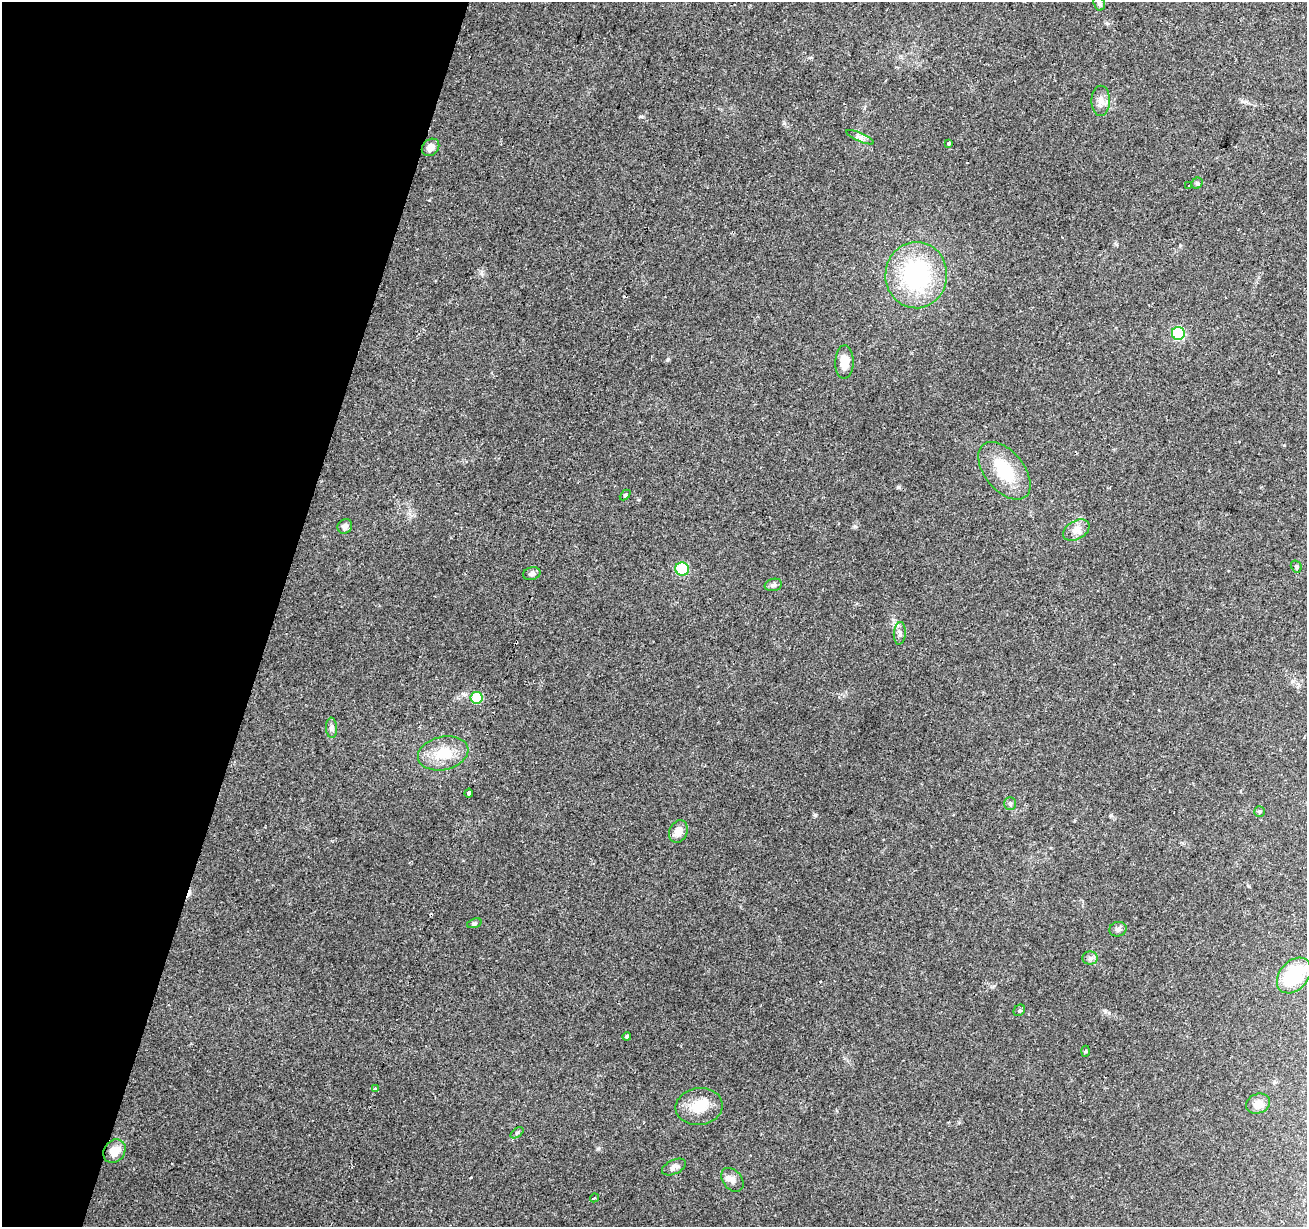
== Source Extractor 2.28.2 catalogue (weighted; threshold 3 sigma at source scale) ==
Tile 9 of 4 x 4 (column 1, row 3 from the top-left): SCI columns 1-1305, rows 1445-2669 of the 5230 x 5405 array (HDU 1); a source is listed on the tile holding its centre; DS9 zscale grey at full resolution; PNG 1309 x 1229 px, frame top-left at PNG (2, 2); each listed source drawn as its Kron ellipse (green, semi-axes under 4 px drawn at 4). Shown black and unused: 21% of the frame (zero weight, under 2 of 3 exposures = <1% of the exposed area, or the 3 px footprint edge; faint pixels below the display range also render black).
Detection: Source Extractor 2.28.2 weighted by HDU 2 'WHT'; one run over the whole footprint, this tile lists its part. Background 0.157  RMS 0.0076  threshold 0.034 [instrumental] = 3 sigma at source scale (4.5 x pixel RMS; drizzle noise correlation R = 1.50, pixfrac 1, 0.0396/0.0396 arcsec/px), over >= 5 px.
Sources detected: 44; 3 cosmic-ray / hot-pixel residue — neither listed nor drawn; the other 41 listed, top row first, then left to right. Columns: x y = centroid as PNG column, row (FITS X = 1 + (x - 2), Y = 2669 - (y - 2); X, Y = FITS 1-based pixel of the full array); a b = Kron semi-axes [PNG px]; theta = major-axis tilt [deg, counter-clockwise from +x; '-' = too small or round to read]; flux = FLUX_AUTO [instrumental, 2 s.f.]
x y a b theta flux
1099 3 7 5 -73 1.6
1101 101 15 9 89 5.5
860 137 15 3 -24 2.5
949 143 3 3 - 2.8
431 147 9 8 - 5
1197 183 6 5 - 1.2
1189 186 3 3 - 1.3
916 275 33 31 86 86
1178 333 6 6 - 62
844 362 17 9 89 9.8
1004 471 33 19 -51 31
625 495 6 4 44 0.87
345 526 8 7 - 3
1076 530 14 9 29 5.6
1296 566 6 5 - 1.4
682 569 7 6 - 38
532 574 9 6 13 2.4
773 585 9 6 14 2.3
900 633 11 6 84 2.7
476 698 6 6 - 30
331 728 10 5 -86 2.3
443 753 25 16 13 21
469 793 4 3 - 16
1010 803 6 5 - 1.5
1260 811 5 5 - 1.2
678 832 12 9 64 6.4
474 923 7 4 19 1.3
1118 929 8 7 - 2.5
1090 958 8 6 0 2.3
1294 975 20 14 48 40
1019 1010 6 5 - 1.3
627 1037 4 4 - 1.3
1086 1051 5 3 - 0.77
375 1089 3 3 - 2.6
1258 1104 12 9 23 6.5
699 1107 23 18 7 17
517 1133 7 4 36 1.1
114 1151 13 10 53 10
674 1167 13 7 24 3
732 1180 13 9 -50 4.8
594 1198 4 3 - 1.2
Unlisted compact peaks at least as high as the median listed source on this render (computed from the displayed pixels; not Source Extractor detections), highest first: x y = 815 815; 641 116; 668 359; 855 526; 481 273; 598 1149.